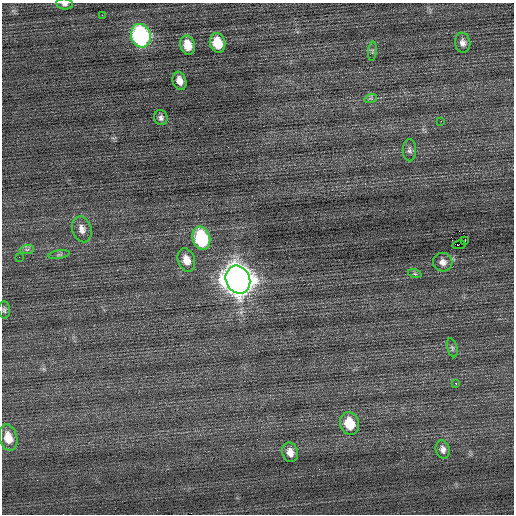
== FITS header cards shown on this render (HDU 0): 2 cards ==
NAXIS1  =                  512 / Axis length
NAXIS2  =                  512 / Axis length

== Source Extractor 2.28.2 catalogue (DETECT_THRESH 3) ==
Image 512 x 512 px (HDU 0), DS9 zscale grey, 1 PNG px = 1 image px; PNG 516 x 516 px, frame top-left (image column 1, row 512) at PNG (2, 3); each listed source drawn as its Kron ellipse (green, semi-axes under 4 px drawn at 4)
Background 0.135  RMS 0.74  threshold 2.22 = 3 sigma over >= 5 px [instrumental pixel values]
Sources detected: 30; all 30 listed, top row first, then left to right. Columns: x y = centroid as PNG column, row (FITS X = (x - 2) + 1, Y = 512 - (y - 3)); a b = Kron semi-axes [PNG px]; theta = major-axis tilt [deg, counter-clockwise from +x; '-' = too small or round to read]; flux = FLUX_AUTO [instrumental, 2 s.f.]
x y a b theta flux
65 4 8 5 -6 140
102 15 2 2 - 110
141 36 12 9 -73 10000
218 43 10 7 -74 1200
463 43 10 7 -79 250
188 45 10 7 -76 830
372 51 9 4 84 87
179 81 9 6 -71 430
371 98 6 4 18 89
161 118 7 6 - 170
441 121 3 2 - 46
409 150 11 7 90 170
82 229 13 9 -73 350
201 238 12 8 -74 4100
464 241 3 3 - 100
459 245 7 3 9 2000
27 250 7 4 1 110
59 255 11 4 9 110
19 257 2 2 - 24
186 260 12 8 -70 540
443 262 10 9 - 290
415 274 7 4 -18 91
238 280 14 12 -67 81000
4 310 8 6 -86 120
452 348 10 5 -75 110
456 383 3 3 - 190
349 423 11 9 -71 1300
8 438 13 9 -76 790
443 449 9 7 -78 240
290 452 10 8 -73 370
At the frame edge (FLAGS 8, measured only in part): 1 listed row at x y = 65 4